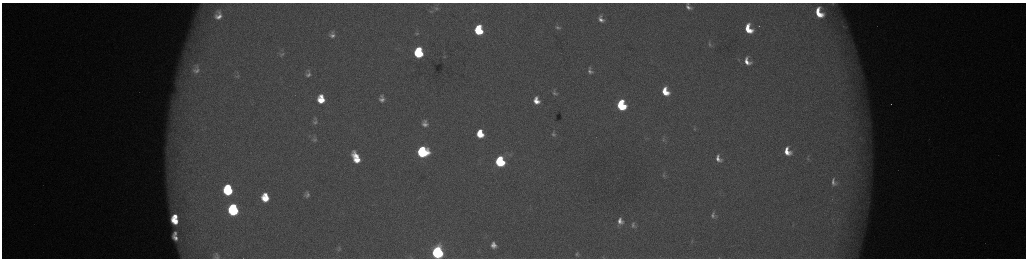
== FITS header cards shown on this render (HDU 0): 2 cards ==
NAXIS1  =                 2048 /fastest changing axis
NAXIS2  =                  512 /next to fastest changing axis

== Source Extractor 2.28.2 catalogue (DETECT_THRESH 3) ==
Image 2048 x 512 px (HDU 0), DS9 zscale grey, zoomed out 1/2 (1 PNG px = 2 x 2 image px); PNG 1028 x 260 px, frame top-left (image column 1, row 511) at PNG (2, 3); no overlay
Background 176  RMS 2.1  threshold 6.19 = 3 sigma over >= 5 px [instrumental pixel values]
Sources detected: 75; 4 cannot appear on this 1/2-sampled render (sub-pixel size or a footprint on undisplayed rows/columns) and are not listed; the other 71 listed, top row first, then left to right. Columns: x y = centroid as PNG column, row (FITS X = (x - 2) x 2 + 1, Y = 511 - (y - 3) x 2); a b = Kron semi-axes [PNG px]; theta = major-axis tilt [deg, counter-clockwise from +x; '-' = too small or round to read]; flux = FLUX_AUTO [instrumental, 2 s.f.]
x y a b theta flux
833 4 10 6 -5 2000
688 7 6 4 -57 1600
436 9 5 3 - 500
431 11 5 3 - 390
219 12 6 4 -66 970
819 13 12 8 -65 12000
218 17 6 6 - 3100
601 19 8 5 -69 2700
759 26 2 1 - 260
558 27 9 5 -17 1500
843 27 5 4 - 720
748 29 9 6 -67 12000
479 30 8 6 -83 23000
332 32 9 6 75 1500
417 33 7 5 2 940
332 35 9 6 -5 2200
710 44 9 4 -69 1000
419 51 5 4 - 11000
186 52 6 3 80 1200
282 54 8 5 24 1000
419 54 7 6 - 28000
444 57 4 3 - 400
738 59 4 3 - 420
747 61 10 7 -62 4800
196 69 19 13 87 8700
590 71 9 6 -64 2100
308 74 8 7 - 2000
237 76 7 4 44 750
665 91 8 6 -65 9700
555 93 10 7 -69 1800
321 99 8 7 - 10000
382 99 6 5 - 1900
536 100 9 7 -74 6000
891 104 2 2 - 230
621 105 8 6 -72 40000
315 122 7 6 - 1400
425 124 6 5 - 2200
695 129 6 3 85 520
480 134 7 5 -79 11000
553 134 8 6 -71 1400
645 138 4 2 - 280
860 139 4 2 - 440
315 140 6 3 21 560
664 140 8 5 -51 1100
787 151 8 5 -65 6500
422 152 7 7 - 59000
356 156 10 4 -52 5900
718 158 8 6 -61 3100
808 159 6 3 -80 500
357 160 8 5 -33 6300
500 161 7 6 - 50000
664 175 8 4 86 1000
833 182 7 3 -79 1600
228 190 8 7 - 35000
307 194 9 7 81 2100
265 197 9 7 -86 12000
233 210 8 7 - 61000
713 215 9 5 87 1600
175 216 4 3 - 3500
175 221 7 5 -44 9100
620 221 8 6 88 3400
633 225 8 5 -86 1400
175 233 4 3 - 1100
175 238 6 4 -47 2600
692 242 6 3 73 580
493 245 6 5 - 2900
339 249 6 4 38 530
437 252 7 6 - 130000
577 254 4 2 - 520
217 256 10 6 -65 1600
719 258 2 2 - 150
At the frame edge (FLAGS 8, measured only in part): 5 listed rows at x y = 833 4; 688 7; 437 252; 217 256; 719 258
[4 sub-pixel or undisplayed-footprint detections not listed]